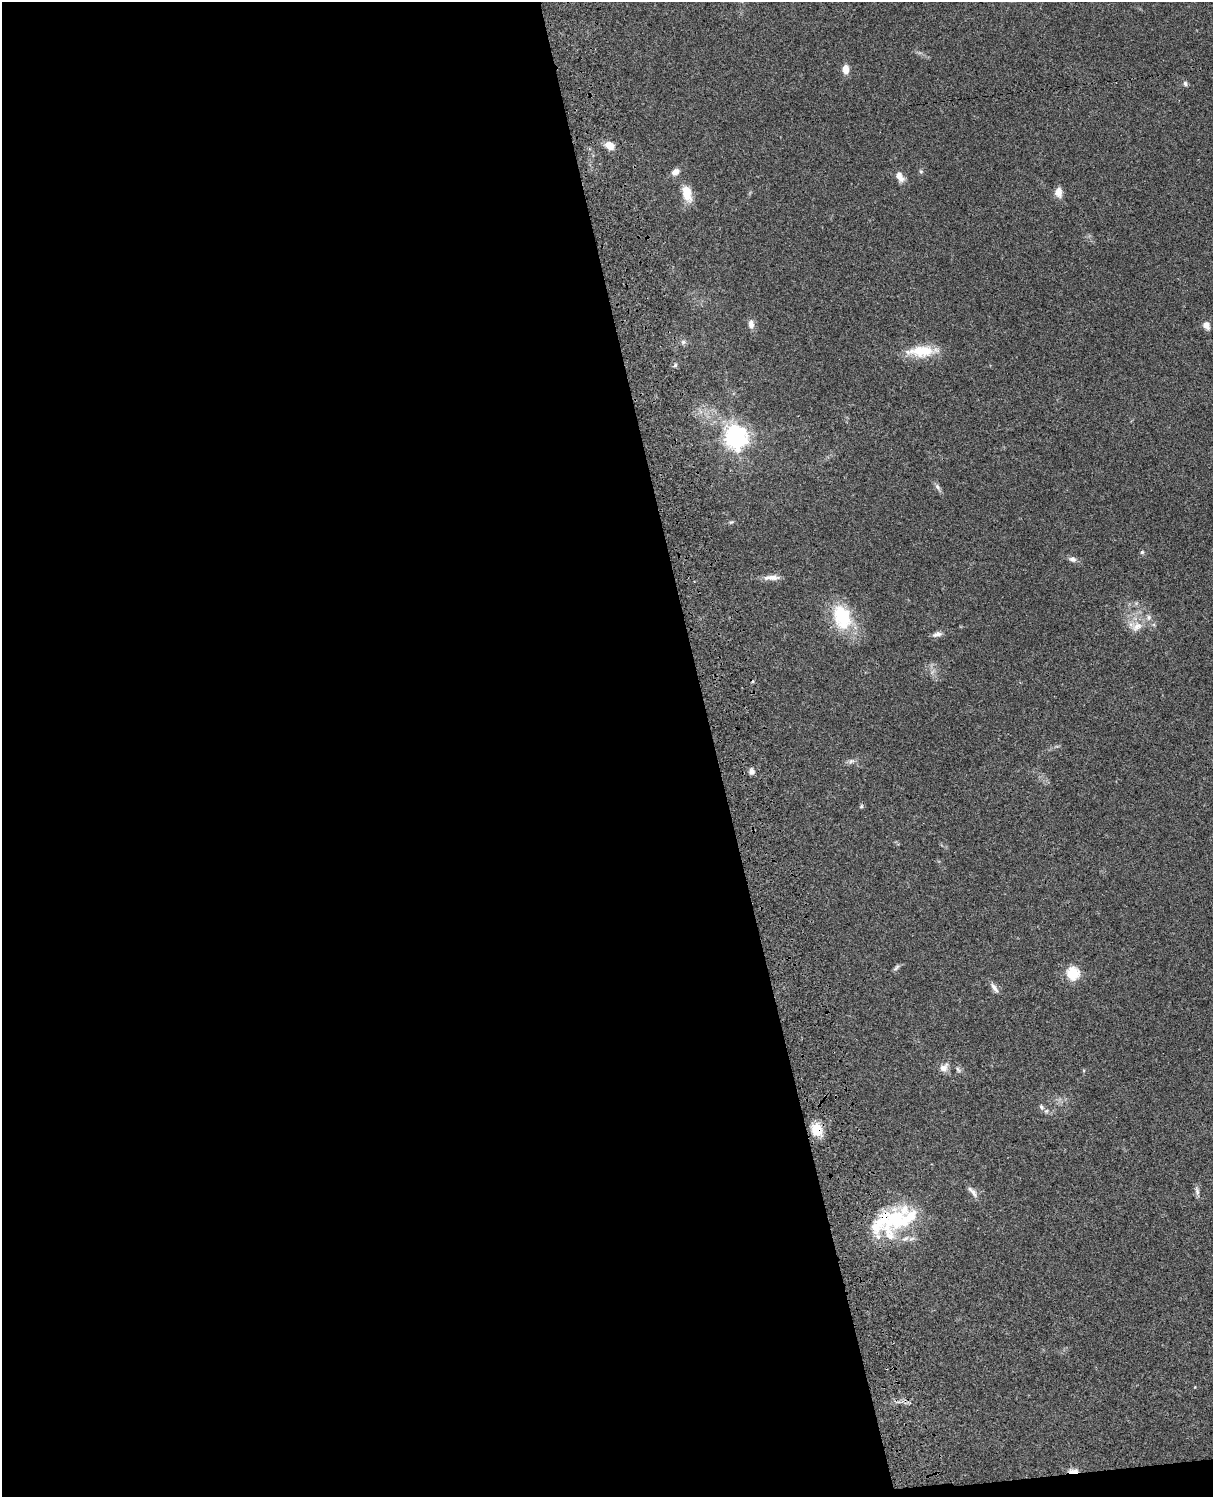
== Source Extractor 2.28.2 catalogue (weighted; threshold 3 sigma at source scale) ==
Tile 9 of 4 x 3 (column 1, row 3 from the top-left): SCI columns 122-1332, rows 278-1772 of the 5084 x 4925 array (HDU 1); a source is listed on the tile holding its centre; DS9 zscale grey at full resolution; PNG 1215 x 1499 px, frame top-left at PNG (2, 2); no overlay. Shown black and unused: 59% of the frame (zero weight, under 3 of 4 exposures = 6% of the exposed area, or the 3 px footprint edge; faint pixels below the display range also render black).
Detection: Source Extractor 2.28.2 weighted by HDU 2 'WHT'; one run over the whole footprint, this tile lists its part. Background 0.0756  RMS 0.0058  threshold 0.0261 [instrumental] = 3 sigma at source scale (4.5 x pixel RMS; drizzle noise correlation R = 1.50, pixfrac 1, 0.05/0.05 arcsec/px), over >= 5 px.
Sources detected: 44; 1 too faint to see at this stretch — not listed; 6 inside a brighter listed object's ellipse — not listed separately; the other 37 listed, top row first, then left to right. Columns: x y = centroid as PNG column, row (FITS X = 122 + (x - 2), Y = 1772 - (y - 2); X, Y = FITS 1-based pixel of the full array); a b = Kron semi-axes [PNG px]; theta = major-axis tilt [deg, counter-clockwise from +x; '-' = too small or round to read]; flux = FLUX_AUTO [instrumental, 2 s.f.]
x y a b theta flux
845 69 11 7 90 4.6
1185 84 6 6 - 1.3
609 145 11 8 -36 6.2
921 171 6 5 - 0.89
675 172 9 7 38 3.6
900 177 14 8 -52 4.4
1058 192 14 10 -86 4.1
687 193 17 9 -76 12
751 324 11 7 -82 3.5
1206 325 10 8 -67 3.2
683 342 7 6 - 1.6
922 351 39 13 3 17
675 365 6 5 - 1.1
736 437 8 7 - 440
937 487 11 6 -58 1.9
731 522 7 4 42 0.82
1142 552 5 5 - 0.94
1072 559 10 7 -13 2.3
772 577 21 6 2 4.5
1136 603 5 5 - 1
842 617 35 24 -71 29
1137 626 17 12 40 7
937 634 13 6 12 2.6
851 761 11 6 23 2
752 771 7 6 - 2.4
861 806 6 5 - 0.86
896 968 11 5 52 1.4
1073 974 6 6 - 56
994 988 16 6 -55 3
944 1068 14 9 55 4.1
958 1069 8 5 -62 1.4
1041 1107 8 5 -67 1.4
817 1129 15 12 -67 12
1197 1191 13 5 -81 2.1
973 1193 17 7 -57 3.2
895 1218 53 25 64 38
1073 1471 9 4 1 7.7
Overlapping masked pixels (flux is a lower limit): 2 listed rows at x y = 817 1129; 1073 1471